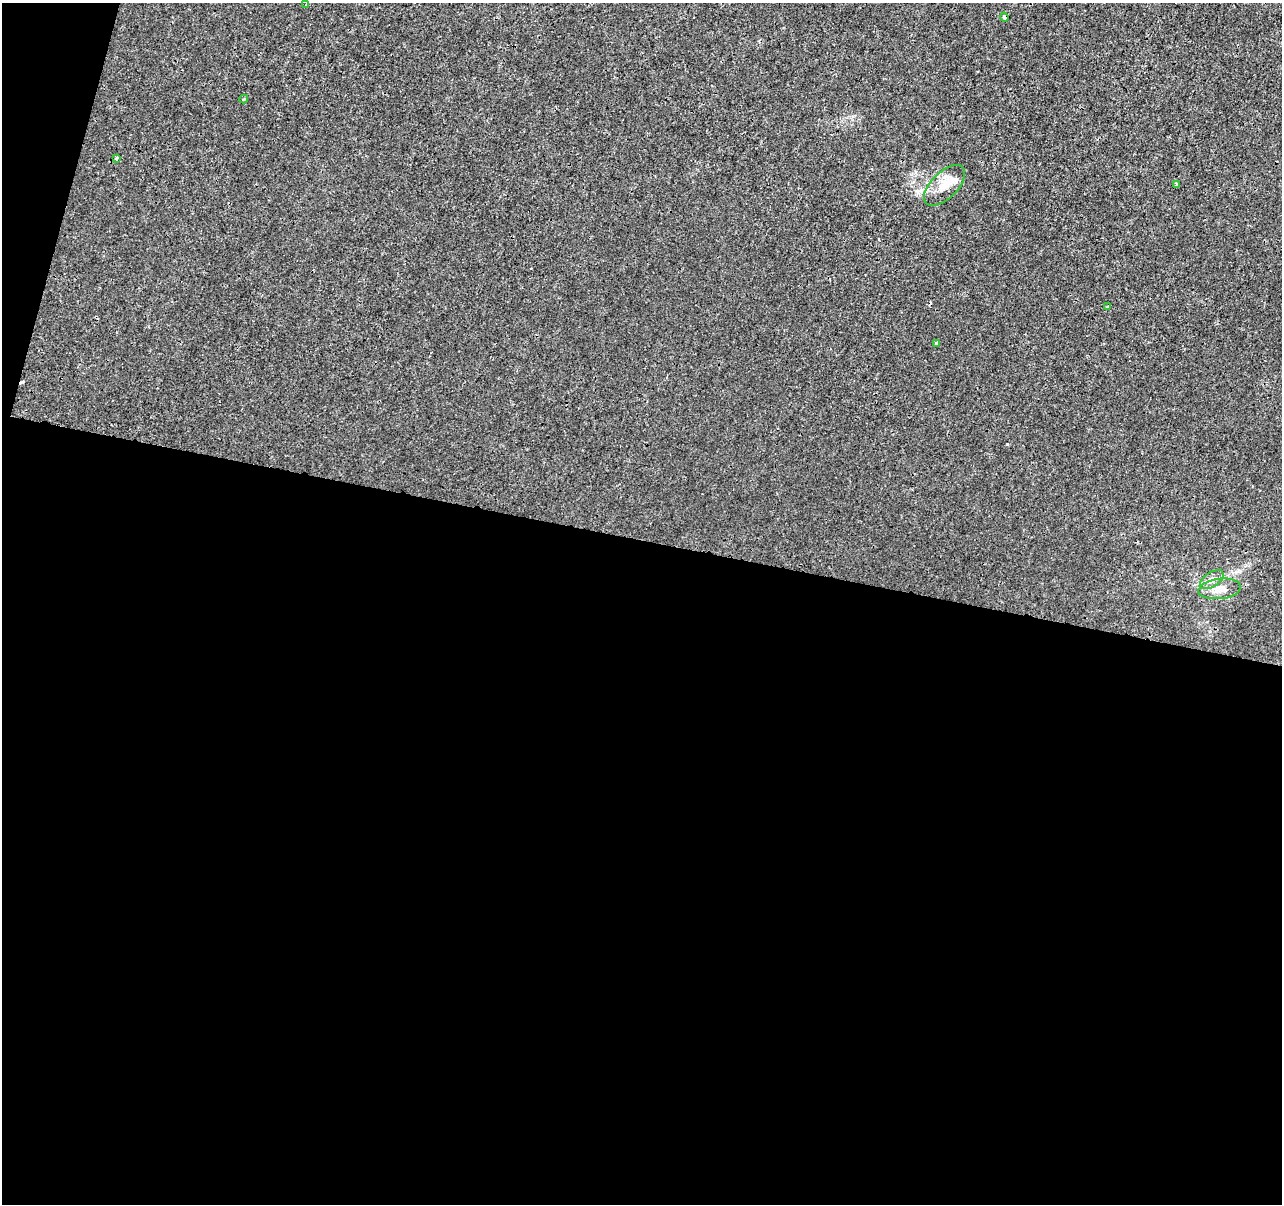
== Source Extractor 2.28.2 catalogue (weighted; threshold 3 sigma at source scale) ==
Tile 13 of 4 x 4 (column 1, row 4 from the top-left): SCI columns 8-1287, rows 284-1485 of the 5125 x 5312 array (HDU 1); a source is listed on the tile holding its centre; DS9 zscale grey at full resolution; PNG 1284 x 1206 px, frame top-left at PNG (2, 3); each listed source drawn as its Kron ellipse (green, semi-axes under 4 px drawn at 4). Shown black and unused: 57% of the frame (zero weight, under 3 of 4 exposures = <1% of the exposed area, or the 3 px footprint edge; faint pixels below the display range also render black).
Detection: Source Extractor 2.28.2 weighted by HDU 2 'WHT'; one run over the whole footprint, this tile lists its part. Background 5.92e-05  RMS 0.0014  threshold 0.00628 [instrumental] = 3 sigma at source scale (4.5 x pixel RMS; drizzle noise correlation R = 1.50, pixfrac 1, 0.0396/0.0396 arcsec/px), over >= 5 px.
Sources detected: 11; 1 inside a brighter listed object's ellipse — not listed separately; the other 10 listed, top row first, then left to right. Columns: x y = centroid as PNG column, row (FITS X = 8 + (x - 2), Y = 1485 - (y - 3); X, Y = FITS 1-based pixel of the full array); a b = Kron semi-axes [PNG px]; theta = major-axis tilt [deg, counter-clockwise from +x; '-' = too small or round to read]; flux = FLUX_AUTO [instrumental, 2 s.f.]
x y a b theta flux
306 5 3 3 - 0.14
1004 17 4 4 - 0.52
244 99 4 3 - 0.16
117 158 3 3 - 0.61
1176 184 3 3 - 0.39
944 185 26 13 45 2.4
1107 307 3 3 - 0.21
936 343 3 3 - 0.23
1212 580 13 7 33 0.9
1219 589 21 10 7 1.8
Overlapping masked pixels (flux is a lower limit): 1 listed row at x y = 1004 17